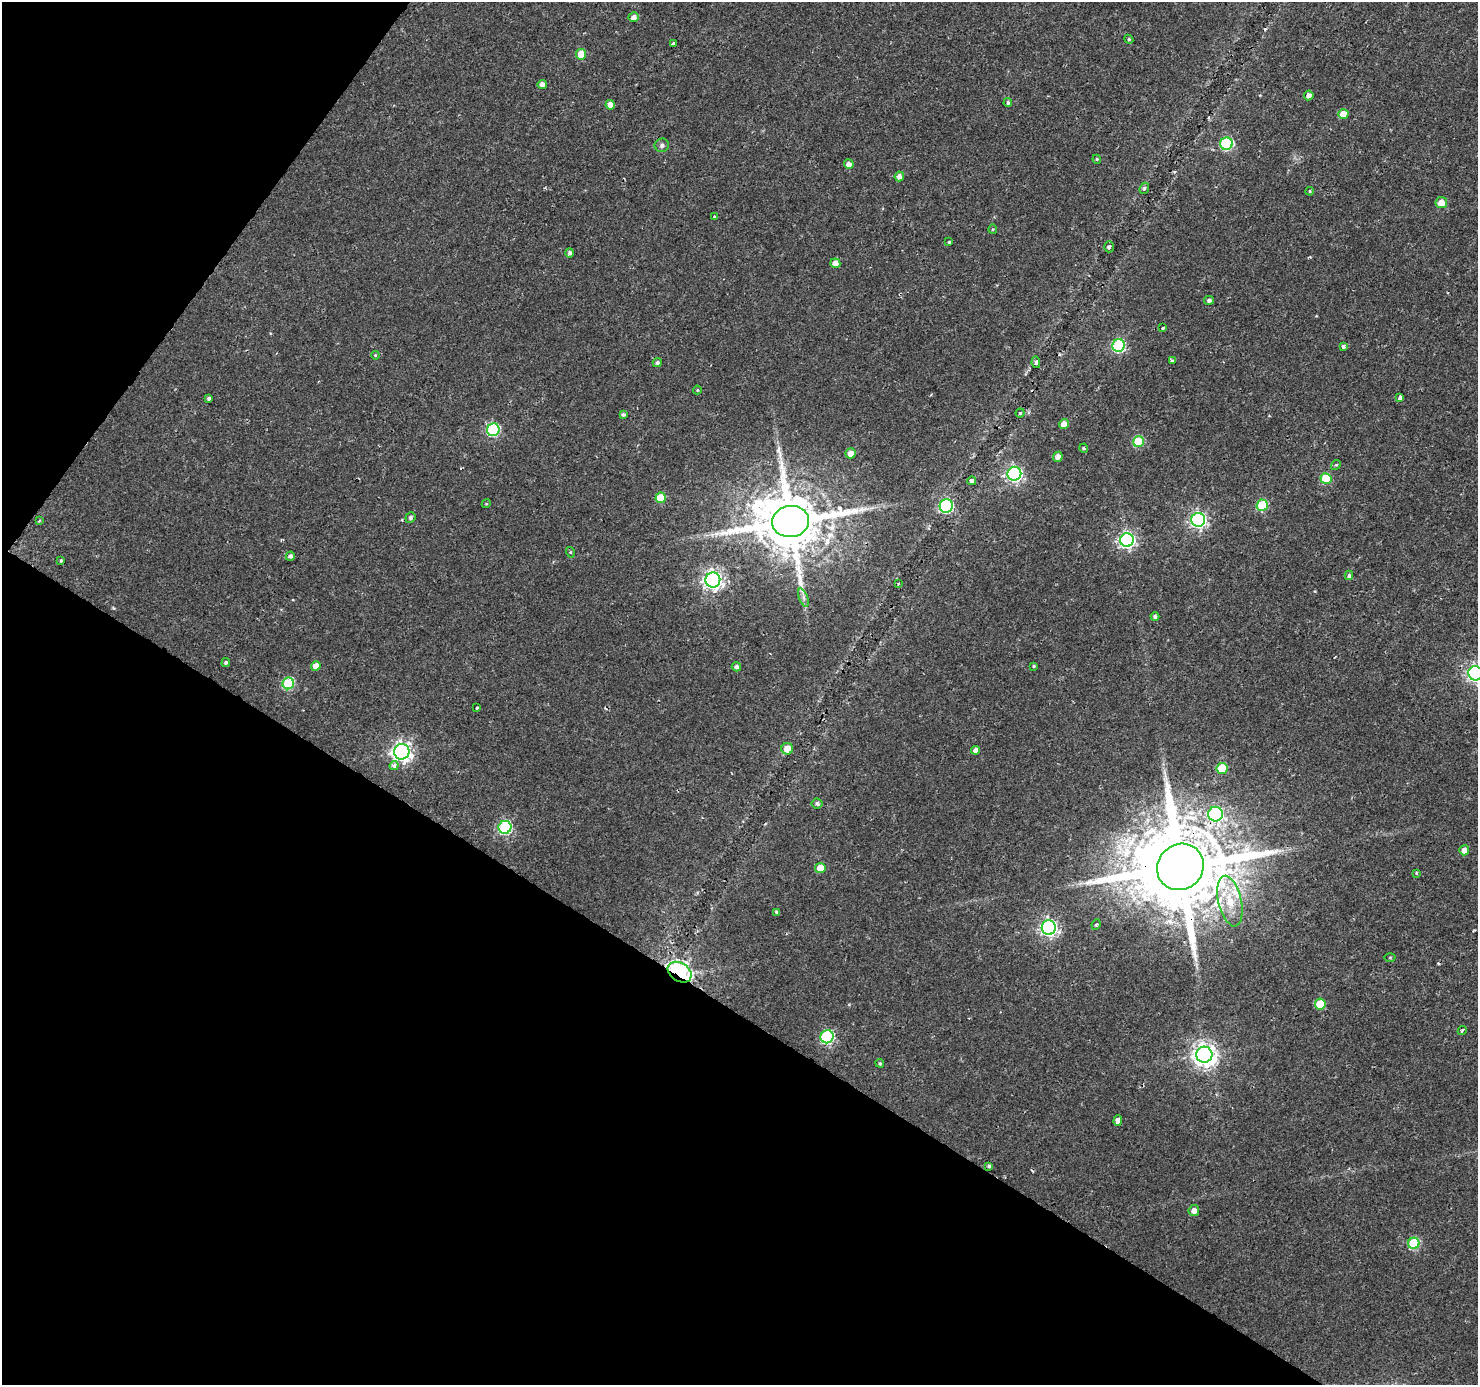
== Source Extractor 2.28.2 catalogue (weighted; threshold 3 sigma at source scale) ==
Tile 9 of 4 x 4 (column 1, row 3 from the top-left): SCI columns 1-1476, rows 1570-2952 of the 5913 x 5973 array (HDU 1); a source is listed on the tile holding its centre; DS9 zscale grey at full resolution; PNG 1480 x 1387 px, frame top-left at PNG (2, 2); each listed source drawn as its Kron ellipse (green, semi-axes under 4 px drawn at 4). Shown black and unused: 33% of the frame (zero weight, under 2 of 3 exposures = <1% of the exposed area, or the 3 px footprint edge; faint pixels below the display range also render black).
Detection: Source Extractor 2.28.2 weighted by HDU 2 'WHT'; one run over the whole footprint, this tile lists its part. Background 0.00576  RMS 0.0025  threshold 0.0113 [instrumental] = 3 sigma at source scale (4.5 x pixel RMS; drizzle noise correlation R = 1.50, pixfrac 1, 0.0396/0.0396 arcsec/px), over >= 5 px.
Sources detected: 101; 4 cosmic-ray / hot-pixel residue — neither listed nor drawn; the other 97 listed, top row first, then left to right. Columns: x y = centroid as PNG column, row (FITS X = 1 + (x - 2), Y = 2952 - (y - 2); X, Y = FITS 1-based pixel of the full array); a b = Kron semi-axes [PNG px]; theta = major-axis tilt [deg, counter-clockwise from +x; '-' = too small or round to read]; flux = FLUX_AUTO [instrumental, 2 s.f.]
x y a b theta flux
633 17 5 5 - 1.4
1129 39 4 4 - 0.34
674 44 4 3 - 1.9
581 54 5 5 - 4
542 84 5 4 - 1.2
1309 95 5 4 - 1.2
1008 102 4 4 - 0.54
610 105 5 4 - 2.2
1343 114 5 5 - 3.4
1226 144 6 6 - 27
662 145 7 7 - 0.83
1097 159 4 4 - 0.29
849 164 5 4 - 1.4
899 176 5 4 - 1.1
1144 188 6 4 68 0.39
1310 191 4 3 - 0.23
1441 203 6 5 - 2.8
714 217 3 3 - 0.4
993 229 5 4 - 0.3
949 242 3 3 - 0.42
1109 247 5 5 - 0.58
570 253 5 4 - 0.63
835 263 5 5 - 2.1
1209 300 5 4 - 0.7
1163 328 3 3 - 0.66
1119 346 6 6 - 31
1343 346 4 3 - 1.9
375 355 4 4 - 0.28
1172 360 3 3 - 0.66
1036 362 6 4 -78 0.61
657 363 4 4 - 0.54
697 390 4 4 - 0.27
1400 398 4 3 - 3.4
209 399 4 3 - 1.1
1020 413 4 4 - 0.5
623 414 4 3 - 0.51
1064 424 5 4 - 1.8
493 430 6 6 - 28
1138 442 5 5 - 14
1084 448 4 4 - 0.32
851 453 5 5 - 1.9
1058 457 5 4 - 1.3
1336 465 5 4 - 0.32
1014 474 7 7 - 60
1326 478 5 5 - 10
972 481 4 4 - 1.9
661 498 5 5 - 6
486 504 4 3 - 0.23
1262 505 6 5 - 14
946 506 7 6 - 41
410 517 5 4 - 0.57
1198 520 7 7 - 71
39 521 4 3 - 0.28
791 521 18 15 7 2100
1127 540 7 7 - 67
570 552 5 3 - 0.24
290 556 5 4 - 0.62
61 561 3 3 - 0.38
1349 575 4 3 - 0.77
713 580 7 7 - 120
898 583 3 2 - 0.23
803 598 10 3 -69 0.62
1155 617 4 4 - 0.66
226 662 4 4 - 0.51
316 666 5 4 - 2.3
1034 666 4 3 - 0.3
736 667 4 4 - 0.78
1475 673 7 7 - 90
288 683 6 5 - 19
477 708 4 3 - 0.71
787 749 6 5 - 3.4
976 750 4 4 - 1.3
402 752 8 7 - 120
394 765 5 4 - 1.1
1222 768 5 5 - 7.5
817 803 5 5 - 0.64
1215 814 7 7 - 37
505 827 6 6 - 39
1464 850 5 5 - 1.5
1180 867 24 22 43 5100
820 868 5 5 - 4.5
1416 873 3 3 - 0.37
1230 901 26 11 -77 6.6
776 912 4 3 - 1.2
1096 924 5 4 - 0.35
1049 928 7 7 - 84
1390 957 5 3 - 0.25
680 972 13 9 -33 75
1320 1004 5 5 - 7.6
1462 1030 4 3 - 0.58
827 1037 7 6 - 35
1204 1055 8 8 - 190
880 1063 4 4 - 0.33
1118 1121 5 4 - 1.3
989 1166 4 3 - 0.5
1194 1211 5 5 - 1.5
1414 1243 6 5 - 18
Overlapping masked pixels (flux is a lower limit): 5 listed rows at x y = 791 521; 1215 814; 1180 867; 680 972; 1118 1121
Isophote crosses this tile's border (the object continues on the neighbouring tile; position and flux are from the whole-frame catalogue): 1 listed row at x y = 1475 673